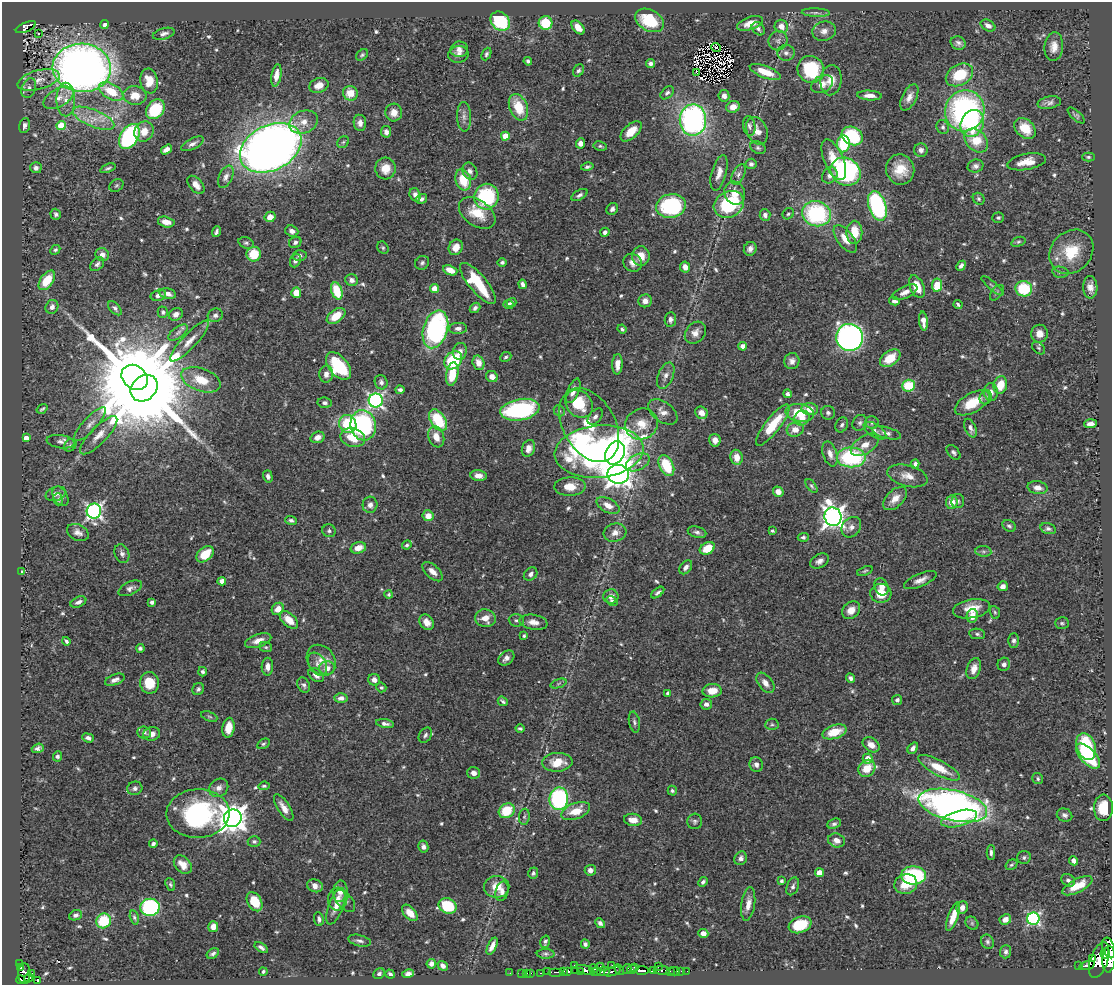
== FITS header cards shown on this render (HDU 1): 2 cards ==
NAXIS1  =                 1110
NAXIS2  =                  983

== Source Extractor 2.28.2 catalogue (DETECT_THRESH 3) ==
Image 1110 x 983 px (HDU 1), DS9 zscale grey, 1 PNG px = 1 image px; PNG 1114 x 987 px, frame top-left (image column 1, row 983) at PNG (2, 2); each listed source drawn as its Kron ellipse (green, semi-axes under 4 px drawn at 4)
Background 0.665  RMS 0.018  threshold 0.055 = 3 sigma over >= 5 px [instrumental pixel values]
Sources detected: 638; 1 with non-positive FLUX_AUTO (blend fragments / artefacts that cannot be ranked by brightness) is neither listed nor drawn; of the other 637, the 500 brightest by FLUX_AUTO listed and drawn (137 fainter detections omitted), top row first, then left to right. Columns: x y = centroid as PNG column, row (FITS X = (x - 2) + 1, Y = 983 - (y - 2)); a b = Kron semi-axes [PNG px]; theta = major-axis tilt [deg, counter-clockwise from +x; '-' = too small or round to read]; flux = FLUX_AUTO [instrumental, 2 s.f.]
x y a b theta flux
816 13 14 4 -2 4.4
649 20 15 10 -29 53
500 21 10 8 -44 85
545 23 7 7 - 46
750 23 13 6 18 14
105 25 4 4 - 4.1
781 26 7 6 - 9.1
988 26 8 5 -30 5.6
26 27 11 4 24 370
578 27 8 5 -49 12
758 29 7 5 -45 3.7
824 31 12 9 14 8.8
38 33 3 3 - 2.3
164 34 11 5 15 5.2
778 41 10 9 - 6
958 43 8 6 -24 3.9
716 47 5 2 - 2.9
1054 47 14 9 84 12
459 49 9 8 - 7.4
786 53 9 8 - 5.1
458 54 10 8 11 6.1
486 54 7 4 66 2.6
362 55 7 5 38 2.3
528 61 4 4 - 2.6
650 64 4 4 - 4.1
82 68 29 24 -4 1100
811 69 13 13 - 69
578 70 7 5 53 2.8
765 72 16 6 -21 20
697 73 4 3 - 2.7
276 75 11 5 81 11
959 75 14 10 28 45
39 80 21 9 15 16
831 80 15 10 84 14
149 81 12 8 -80 20
822 84 11 8 27 9.8
319 85 10 7 19 11
29 88 10 6 68 5.8
111 91 13 7 -31 36
350 93 7 7 - 19
667 93 8 5 43 3.4
135 95 11 9 -7 18
869 95 12 5 -4 8.6
724 96 6 5 - 7.4
909 97 14 7 63 8.9
59 98 17 9 29 13
66 100 17 9 -90 14
1049 103 12 6 10 5.5
518 107 14 8 -67 35
733 107 7 6 - 9.2
155 109 11 8 50 63
965 111 21 19 68 300
394 113 9 8 - 11
1076 115 10 4 -43 2.8
464 117 15 7 -88 6.9
93 118 22 8 -23 21
693 120 16 13 88 320
303 122 15 11 21 13
360 123 8 6 -82 6.4
972 123 14 11 67 54
61 125 4 4 - 40
24 126 8 5 74 4
749 126 10 6 -81 3.9
943 127 7 6 - 3
1025 128 12 9 -43 28
144 131 10 9 - 15
631 131 13 7 42 18
757 131 14 10 -66 11
386 132 6 5 - 5.9
129 136 14 9 59 140
505 136 4 4 - 23
852 136 11 8 -29 71
976 140 13 10 -46 33
343 142 6 5 - 2.6
580 143 5 4 - 6.3
192 144 12 5 27 5.5
843 144 8 6 87 67
600 146 7 4 -9 2.2
271 148 32 22 26 1400
758 148 8 6 -28 2.7
166 149 6 4 33 7.8
921 150 7 6 - 5.9
1088 157 6 4 -2 2.1
834 160 22 9 -67 26
1027 162 19 8 10 19
751 164 5 5 - 3.6
975 166 8 6 17 4.5
587 167 6 4 13 2.8
36 168 5 5 - 5
108 168 8 3 21 3
385 168 11 10 - 18
900 170 15 14 - 27
470 171 9 7 -60 5.3
846 172 15 13 -32 230
719 173 18 7 74 11
738 174 11 6 63 5.1
830 175 9 7 50 6.7
226 177 12 6 65 5.9
463 180 11 7 -72 32
116 185 7 6 - 2.3
196 185 11 6 -49 8.4
735 193 12 10 -65 17
415 195 7 5 -70 4.9
579 195 9 4 29 3.7
486 197 13 12 - 91
421 199 6 4 32 3.5
979 199 6 5 - 2.4
729 204 16 13 28 100
671 206 15 11 9 140
877 206 15 8 -73 170
612 209 6 5 - 4.7
477 213 20 13 -35 30
56 214 5 5 - 3
788 214 6 5 - 2.4
816 214 14 12 -16 140
765 215 6 5 - 5
270 217 5 5 - 12
998 218 6 5 - 2.7
166 222 8 5 -14 12
292 231 6 5 - 6.4
216 232 5 3 - 2.9
605 232 5 4 - 3.8
854 232 11 8 89 25
845 239 16 8 -53 15
295 242 6 5 - 4.1
1018 242 7 4 18 2.3
246 243 8 5 -17 3
456 247 8 6 60 15
383 248 6 5 - 2.2
750 249 7 6 - 5.5
55 250 5 4 - 2.4
1071 252 24 20 46 45
254 254 7 7 - 35
102 255 7 6 - 7.7
299 255 7 5 -1 3.6
641 256 10 8 90 15
295 260 7 5 66 4.4
502 262 5 4 - 3.1
422 263 7 6 - 3.3
633 263 9 8 - 7.6
97 264 8 5 44 3.8
961 266 5 4 - 4.3
685 267 5 5 - 7.8
450 270 7 4 -22 14
1060 272 8 5 -10 3
47 280 11 6 54 32
352 280 6 6 - 4.9
478 283 25 9 -50 64
522 284 5 4 - 4.1
937 285 7 5 82 42
992 286 14 4 -42 3.3
917 287 12 7 -66 22
1090 287 11 7 -88 9.1
434 289 4 4 - 21
1024 289 8 7 - 56
337 291 9 5 -71 37
905 292 13 6 25 7.7
296 293 5 5 - 18
997 293 9 5 52 2.8
168 294 8 5 -11 7.6
158 295 8 5 13 6.5
645 301 7 6 - 7
894 301 5 3 - 3.4
511 302 5 4 - 3
509 304 5 4 - 3.6
958 304 4 3 - 2.2
52 307 7 6 - 5.5
115 308 8 5 -47 3.5
475 308 6 4 42 3.6
163 312 5 5 - 2.8
176 314 7 6 - 6.1
215 315 8 6 24 4.4
336 316 10 6 35 23
670 319 7 5 84 4.4
923 321 9 4 -84 9.8
458 328 9 5 2 5.3
435 329 19 12 73 210
622 329 4 3 - 2.4
178 332 11 5 37 4.6
695 333 12 9 51 8.8
1039 334 9 8 - 11
849 337 13 13 - 500
190 341 27 7 47 15
743 346 4 4 - 11
1038 348 7 5 -41 2.3
460 351 8 6 79 7.3
506 357 6 4 24 2.3
890 358 11 7 35 28
453 360 10 8 48 74
792 361 8 7 - 5.8
479 363 7 6 - 11
617 364 10 5 87 9
338 366 16 9 -51 86
326 374 8 7 - 6.3
452 374 12 6 81 34
666 376 14 7 67 7.5
135 377 14 11 -40 14000
492 377 6 5 - 9.8
201 380 20 11 -20 30
381 382 7 6 - 3.9
1000 385 9 6 74 24
908 386 6 6 - 42
144 388 15 12 42 28000
400 390 4 3 - 3.5
573 391 13 5 67 8.6
991 392 9 7 -84 7.3
787 394 4 4 - 4.5
986 397 7 6 - 3.4
376 401 7 7 - 320
325 403 7 5 -7 3.9
972 403 19 9 29 35
579 404 15 12 -48 45
42 409 6 3 34 2.1
810 409 8 6 -4 15
520 410 20 10 9 160
559 411 6 5 - 2.1
663 412 17 10 -36 11
701 413 6 5 - 9
800 413 14 9 -8 36
828 413 7 6 - 3.3
595 417 9 5 51 4.4
802 418 8 7 - 12
438 420 12 7 -56 58
872 422 7 6 - 3.6
860 423 8 7 - 3.5
90 424 22 7 47 9.8
348 424 9 8 - 50
641 424 17 15 29 22
1090 424 6 4 4 6.6
363 425 15 12 -81 170
589 425 40 26 -60 84
773 425 25 7 52 45
842 425 8 6 65 3.6
970 428 10 5 -67 5.8
795 429 8 7 - 12
875 431 13 6 -33 5.9
886 433 15 5 -15 5.4
99 435 25 8 46 16
317 437 7 5 19 8.5
436 437 11 7 -70 14
26 438 4 4 - 8.8
353 438 12 9 -14 27
715 440 6 5 - 7.2
60 442 14 6 -8 6.3
70 445 7 5 45 2.9
865 445 15 8 33 13
528 448 8 6 70 8.1
599 451 44 26 5 560
954 452 8 5 -46 3.2
615 453 12 9 62 1300
830 454 13 7 -72 9
737 457 8 6 -81 13
851 457 14 10 0 130
638 462 13 8 27 8.8
915 464 4 4 - 3.7
666 466 11 7 -64 47
618 474 11 9 -3 1200
268 476 6 4 -75 4.5
479 476 8 5 -7 9
907 476 20 10 -15 14
811 486 8 4 -53 2.3
570 487 16 9 2 19
1038 488 10 6 -10 9
778 492 5 5 - 9.2
56 494 10 7 20 6.4
60 496 11 7 -60 5.4
58 499 6 5 - 2.7
895 499 14 8 44 13
958 501 7 6 - 3.1
952 502 7 6 - 17
370 505 8 7 - 6.3
608 505 12 7 -28 12
94 511 7 7 - 390
428 516 5 5 - 13
833 517 9 8 - 920
291 520 6 4 -19 2.9
1009 526 7 5 -29 2.9
851 527 11 9 50 7.8
1048 529 8 5 -15 3.8
329 531 7 6 - 3.5
772 531 4 3 - 2.1
78 532 11 8 -24 7.1
697 532 9 5 -16 4.2
615 533 11 9 16 8.8
803 537 5 4 - 2.8
407 545 5 4 - 2.4
358 548 8 5 15 13
707 548 8 5 30 28
983 551 8 5 -6 3.1
122 554 9 7 -68 5.2
205 554 10 6 41 29
820 561 10 6 30 6.1
686 567 8 5 52 5
865 571 8 4 19 2.1
22 572 4 3 - 3
433 572 12 6 -43 8.7
531 574 7 6 - 4.8
920 580 17 6 23 8.4
222 581 4 4 - 9
1003 586 5 4 - 6.1
881 587 9 6 -67 12
130 588 13 6 25 5.4
658 592 7 3 39 3.3
881 593 10 9 - 24
389 594 4 4 - 2.6
611 596 7 7 - 6.6
612 601 6 4 -35 2.2
78 602 8 5 24 5.3
152 602 4 4 - 3.6
278 609 7 5 45 12
972 609 19 9 10 21
851 610 10 7 42 11
995 612 6 5 - 2.1
972 616 7 5 78 13
485 618 10 9 - 14
289 620 11 6 -43 19
516 620 7 6 - 3.2
427 622 8 6 -52 11
534 622 14 7 -10 11
1062 623 7 6 - 2.7
977 634 8 5 -8 2.9
524 636 4 3 - 2.2
66 641 4 3 - 2.6
258 641 13 6 19 11
1014 641 7 5 89 3.2
266 647 6 5 - 2.1
140 648 4 4 - 3
506 658 9 6 40 6.7
321 660 16 13 -54 16
318 664 12 8 -58 7.4
1004 664 7 6 - 5
267 667 9 6 89 7.2
327 668 8 6 8 8.5
974 669 11 7 72 8.9
203 672 5 4 - 3.1
316 675 9 6 -36 7.3
851 678 5 4 - 3.7
115 680 10 5 21 5.2
374 680 6 5 - 6.7
149 683 11 9 -81 30
559 683 8 3 19 2.2
765 683 11 7 -52 8.7
304 685 8 6 -63 3.6
381 687 5 4 - 2.1
198 689 6 5 - 3.1
712 691 9 6 3 17
668 693 4 4 - 5.8
341 698 6 5 - 6.1
897 700 5 5 - 4.4
503 701 5 3 - 2.2
706 704 6 5 - 4.8
209 716 8 4 -22 2.3
634 722 11 5 -79 3.5
385 724 9 4 -10 4.6
772 724 7 5 4 2.6
228 728 10 6 81 17
520 729 4 3 - 2.1
144 732 7 6 - 3.6
835 732 12 7 18 27
152 734 8 6 14 8.3
425 735 8 6 57 3.7
88 738 6 4 -20 4
263 744 7 4 30 2.5
871 745 9 6 -36 11
1086 746 14 9 -70 90
38 748 6 4 20 3.6
913 748 6 4 52 5.2
57 756 5 4 - 3.1
1088 756 15 7 -47 78
868 759 5 5 - 15
557 762 15 9 4 23
756 765 7 6 - 5.1
867 768 9 8 - 24
939 768 23 7 -28 29
474 773 6 5 - 6.4
1038 779 6 5 - 2.4
264 786 6 4 6 2.4
135 788 7 6 - 4.2
219 788 10 8 39 7.1
672 791 5 4 - 2.2
559 799 11 9 82 160
953 805 35 15 -13 640
284 808 15 6 -58 9.9
1103 808 13 9 89 25
507 811 8 7 - 41
576 811 15 8 21 23
198 814 31 24 1 200
1064 815 8 6 -23 4.6
524 817 8 5 81 2.6
233 818 9 8 - 1700
959 818 18 8 14 33
633 820 9 6 -7 11
695 821 7 7 - 3.4
834 824 7 5 22 2.9
837 840 8 7 - 9.6
254 841 6 5 - 2.9
153 844 4 3 - 3
423 847 6 5 - 4.7
991 853 7 4 90 3.3
1024 857 7 6 - 2.7
741 858 7 6 - 5.7
1074 861 5 4 - 6.2
183 865 10 7 -47 13
1011 865 6 5 - 2.1
590 870 5 5 - 5.7
533 873 6 5 - 2.7
819 873 4 4 - 21
914 875 12 9 -2 100
1068 880 7 5 -33 3.7
781 881 4 3 - 2.9
703 882 5 4 - 3.3
170 884 7 4 -70 2.1
906 884 11 9 18 22
315 886 8 6 -19 9.1
793 886 9 5 68 4
1077 886 16 6 27 24
497 887 12 11 - 18
340 891 11 7 82 10
502 891 10 6 75 6.5
338 899 11 9 76 9.4
345 901 13 7 -47 6.6
255 902 10 7 -60 29
748 904 17 6 82 11
336 906 19 7 70 12
448 906 9 7 -24 53
150 907 10 8 8 180
962 908 6 5 - 7
410 913 10 6 -47 14
76 915 6 5 - 4.2
134 917 7 4 -76 2.3
953 917 15 5 70 16
319 919 7 5 -81 3.7
1005 919 6 5 - 8.1
1033 919 6 6 - 240
104 921 7 7 - 49
600 923 5 4 - 3.9
972 923 7 6 - 2.4
800 925 12 8 20 43
213 927 5 5 - 11
703 933 5 4 - 8.2
360 941 11 5 -14 4.3
545 942 6 4 72 3
987 942 7 6 - 3
585 944 4 4 - 3
492 946 9 4 65 7.3
261 947 7 4 -34 3.6
1109 948 10 6 -71 450
1006 952 7 5 86 3.4
1105 953 5 4 - 430
213 954 7 4 31 3.4
546 954 9 5 0 2.6
1093 959 4 3 - 83
1109 959 13 6 86 1300
1099 960 18 8 72 1000
20 963 3 2 - 11
431 964 5 4 - 5
574 965 3 2 - 17
612 965 2 2 - 5.4
1087 965 8 4 16 120
443 966 5 4 - 5.2
1079 966 3 3 - 49
20 967 3 3 - 9.1
600 967 4 3 - 53
635 967 3 2 - 36
658 967 3 2 - 24
594 969 4 3 - 88
627 969 5 3 - 110
585 970 10 4 -19 340
619 970 6 4 -58 120
632 970 5 4 - 74
642 970 7 3 -1 190
662 970 8 3 -2 78
564 971 4 3 - 67
568 971 4 3 - 94
576 971 4 2 - 29
604 971 6 4 4 180
612 971 9 3 18 120
654 971 4 3 - 19
670 971 2 2 - 4.1
675 971 5 2 - 9.8
681 971 2 2 - 6.3
687 971 2 2 - 5
263 972 4 3 - 2.1
548 972 3 3 - 68
556 972 7 2 0 86
581 972 3 3 - 14
596 972 5 3 - 91
32 973 2 2 - 4.4
408 973 6 4 12 4.4
510 973 2 2 - 4.8
521 973 2 2 - 4.3
527 973 2 2 - 2.4
531 973 2 2 - 2.8
541 973 3 2 - 26
24 974 10 6 88 210
379 974 6 5 - 2.6
390 974 5 3 - 2.6
29 978 4 3 - 9.2
20 980 4 3 - 61
38 980 4 3 - 39
At the frame edge (FLAGS 8, measured only in part): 2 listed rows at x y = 1109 948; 1109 959
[137 fainter detections neither listed nor drawn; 1 non-positive-flux detection neither listed nor drawn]